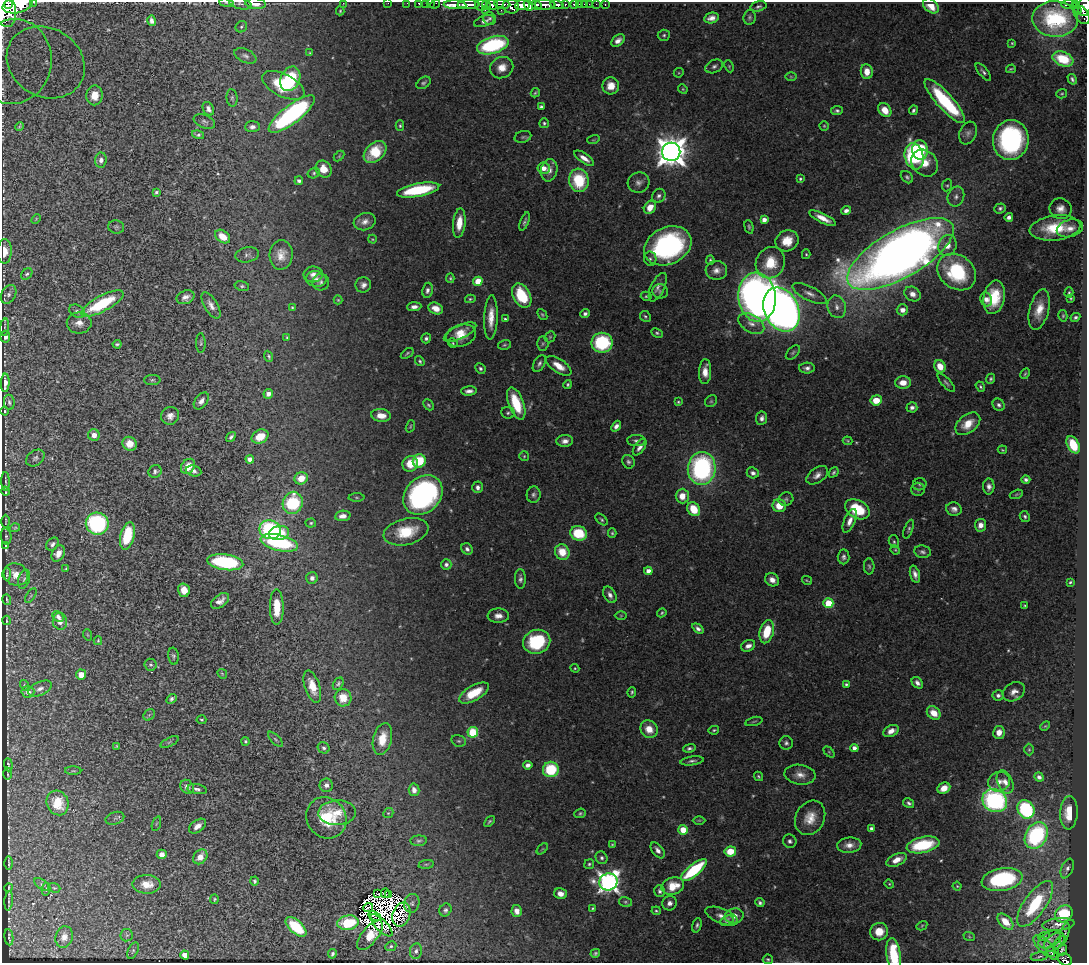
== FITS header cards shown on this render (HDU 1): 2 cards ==
NAXIS1  =                 1085
NAXIS2  =                  961

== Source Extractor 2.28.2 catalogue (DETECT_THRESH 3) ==
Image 1085 x 961 px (HDU 1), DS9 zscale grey, 1 PNG px = 1 image px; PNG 1089 x 965 px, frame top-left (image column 1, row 961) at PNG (2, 2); each listed source drawn as its Kron ellipse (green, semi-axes under 4 px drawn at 4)
Background 0.494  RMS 0.02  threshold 0.0586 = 3 sigma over >= 5 px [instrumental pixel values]
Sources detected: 571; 12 with non-positive FLUX_AUTO (blend fragments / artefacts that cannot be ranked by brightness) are neither listed nor drawn; of the other 559, the 500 brightest by FLUX_AUTO listed and drawn (59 fainter detections omitted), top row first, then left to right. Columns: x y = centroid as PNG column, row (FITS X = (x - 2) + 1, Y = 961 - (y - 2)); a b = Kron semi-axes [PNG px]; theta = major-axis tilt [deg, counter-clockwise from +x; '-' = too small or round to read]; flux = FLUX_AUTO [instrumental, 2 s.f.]
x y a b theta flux
34 2 3 2 - 47
8 3 2 2 - 170
226 3 7 3 -9 2
240 3 11 5 -13 4.4
343 3 2 2 - 78
388 3 2 2 - 7.4
407 3 2 2 - 6.8
419 3 3 3 - 23
425 3 2 2 - 11
431 3 3 2 - 11
256 4 10 5 -7 13
435 4 5 2 - 16
502 4 8 3 -7 270
565 4 3 3 - 76
574 4 4 3 - 60
579 4 2 2 - 5.7
584 4 2 2 - 5.8
589 4 2 2 - 4
596 4 2 2 - 6.5
605 4 3 2 - 9.6
18 5 15 8 13 3400
455 5 11 4 -4 830
468 5 11 3 1 930
481 5 6 5 - 170
486 5 5 3 - 110
492 5 6 5 - 410
522 5 7 5 8 1100
528 5 5 3 - 490
537 5 5 3 - 370
545 5 10 5 -3 790
557 5 7 4 -8 260
1069 5 8 3 0 190
1075 5 3 3 - 100
511 6 8 7 - 630
758 6 8 5 13 2.9
931 6 9 6 -41 18
1085 6 10 6 77 420
485 9 3 3 - 97
1077 9 6 3 -62 100
5 10 18 10 -79 4300
501 10 2 2 - 14
340 11 4 3 - 1.7
1082 15 10 6 -55 270
750 17 7 6 - 2.9
490 18 6 6 - 3.5
711 18 7 5 13 8.1
1055 19 23 18 -3 85
151 21 5 4 - 5.7
484 21 10 5 18 5.6
241 27 6 5 - 2.5
664 35 6 5 - 2.5
618 41 7 5 39 7.7
1012 43 4 4 - 1.6
493 45 16 8 16 150
310 53 3 3 - 1.7
245 56 12 6 -25 5.2
1063 59 11 7 -21 45
13 61 42 38 80 130
46 62 40 34 -31 110
714 66 9 6 25 4.7
729 66 6 4 -66 1.6
502 68 12 10 29 16
1011 69 5 2 - 1.7
867 72 7 6 - 15
983 72 11 4 -51 3.8
679 73 5 4 - 1.4
791 77 6 4 -1 1.8
290 79 13 9 65 120
1072 79 5 4 - 3
424 83 8 5 35 3.1
283 85 23 11 -27 52
611 86 8 8 - 17
683 89 5 4 - 1.6
535 93 5 3 - 2.1
1062 94 5 4 - 1.8
95 95 10 8 87 18
232 98 9 5 -84 3.1
945 101 29 8 -48 120
541 107 4 3 - 3
208 109 7 5 -65 5.4
885 110 7 6 - 19
913 110 5 3 - 3.1
837 111 6 4 8 3
292 114 28 9 38 260
204 122 11 6 -22 4.2
544 123 5 5 - 2.4
19 126 4 2 - 1.4
400 126 5 4 - 2.3
824 126 5 4 - 1.6
252 127 7 5 3 5.6
968 133 12 8 69 6
198 135 6 3 -14 2.9
523 137 8 6 15 2.9
593 140 6 4 17 1.5
1011 140 20 18 81 250
920 150 9 8 - 57
375 152 13 9 43 49
671 152 9 9 - 2400
339 156 6 4 46 1.4
914 156 13 9 -76 150
584 158 11 5 -34 9.6
101 160 7 6 - 6.5
924 163 14 12 -47 28
544 168 6 6 - 11
324 169 9 8 - 18
549 170 11 8 78 9.7
314 173 6 5 - 2.5
907 177 7 5 -45 2.7
800 179 3 3 - 2.1
579 180 12 10 -81 69
299 181 4 4 - 3.1
639 183 11 10 - 7.6
947 185 6 5 - 2.2
418 190 21 6 11 94
156 192 4 3 - 2.3
659 196 7 6 - 4.5
956 197 10 8 68 6.1
650 207 7 5 53 14
1000 208 6 5 - 3.3
1061 209 11 10 - 11
846 210 5 4 - 5.6
1009 217 4 4 - 5.5
823 218 15 4 -27 14
36 219 5 3 - 1.3
764 220 4 4 - 8.5
365 222 11 8 16 9.3
524 222 10 4 69 3.4
459 223 14 6 83 22
116 227 8 6 -12 2.9
749 227 7 4 -75 2.5
1055 228 25 12 7 54
1070 228 13 8 15 11
223 237 8 5 -37 22
372 239 4 4 - 1.4
787 241 12 10 28 25
947 245 11 9 72 15
668 246 25 18 25 250
5 251 12 7 89 14
806 254 5 4 - 1.6
900 254 60 24 29 1800
247 255 12 7 10 4.9
281 255 15 11 85 16
650 259 7 6 - 3.2
710 260 4 4 - 2.5
770 263 16 14 60 39
716 270 11 9 -4 9.6
957 272 21 16 -39 120
27 274 6 4 48 2.7
313 274 9 8 - 7.8
450 278 5 4 - 1.9
316 279 10 8 -8 6.7
478 281 5 4 - 44
321 282 8 8 - 4.3
363 285 8 7 - 7.1
242 286 7 4 -13 2.6
658 287 15 7 65 7.3
427 290 7 5 81 4.9
660 291 8 7 - 3.5
1069 292 5 4 - 2.3
9 294 10 7 60 5.3
809 294 19 7 -26 10
912 294 8 7 - 9.9
522 296 13 8 -61 65
646 296 5 4 - 2
186 297 9 6 23 7.4
757 297 24 19 -84 1100
994 297 17 10 79 45
1071 298 3 3 - 1.9
470 299 5 4 - 1.8
986 299 7 5 -68 7.8
338 300 4 4 - 1.6
102 303 23 7 28 90
211 305 15 6 -60 9
292 307 3 3 - 1.4
414 307 7 4 4 6.8
837 307 11 9 -75 10
436 308 7 5 -22 14
781 309 23 17 -65 1300
902 310 5 5 - 11
1039 310 21 9 76 24
77 311 8 6 -28 4.2
585 314 5 4 - 3.6
542 315 6 4 -49 2
645 316 6 5 - 2.4
1063 316 6 4 -78 1.9
491 317 22 6 88 20
1075 317 5 4 - 3.4
505 319 4 3 - 2.2
79 323 12 10 0 12
751 323 14 8 -31 12
5 327 9 2 85 2.3
460 332 18 6 25 16
657 333 6 4 -26 2.1
461 335 15 11 17 20
5 337 6 5 - 6.6
287 337 4 3 - 1.5
550 337 6 5 - 1.9
426 338 5 4 - 3.3
201 343 10 4 -89 2.6
453 343 5 4 - 1.6
602 343 11 10 - 96
117 344 4 3 - 2.2
543 344 7 5 87 2.6
504 345 6 4 16 2.3
793 352 8 5 44 2.7
407 353 7 3 35 2.1
269 356 6 3 -67 2.2
420 361 5 4 - 2.3
539 363 9 5 60 4.2
559 366 14 6 -34 17
940 366 6 5 - 20
807 368 8 5 2 5.3
480 369 5 5 - 2.9
705 372 12 6 87 14
1025 374 6 3 62 1.9
991 379 5 4 - 2.3
152 380 8 5 2 2.7
5 383 9 4 87 7.6
903 383 8 6 1 15
946 383 12 4 -47 3.2
568 384 4 4 - 2
980 387 5 4 - 2.1
469 391 8 4 4 6.1
268 394 5 4 - 6.1
876 400 6 5 - 25
201 401 9 6 53 6.6
711 401 6 5 - 2.6
9 402 7 5 -81 2.8
678 402 3 3 - 1.6
516 403 17 7 -70 52
428 405 6 4 -48 2.4
999 405 6 5 - 3.9
912 407 5 5 - 4.6
5 411 4 3 - 1.4
508 413 7 5 -7 3.1
381 415 10 6 -9 17
170 416 9 8 - 8.3
762 418 7 5 82 5.2
968 424 14 9 38 25
410 426 6 4 71 1.7
616 426 6 4 52 5.6
94 435 6 5 - 8.4
231 437 5 3 - 3.6
260 437 9 6 26 22
565 441 8 6 4 7.6
636 441 9 5 -2 4.3
847 441 5 4 - 1.6
130 444 7 6 - 16
1073 445 9 5 -62 52
640 447 9 5 56 6.6
1002 450 5 3 - 1.3
524 456 5 5 - 1.7
35 458 10 7 37 4.2
250 459 4 4 - 9.4
419 461 7 6 - 52
628 462 7 6 - 3.5
410 464 8 7 - 28
188 466 8 6 53 20
702 468 16 14 86 250
155 471 7 6 - 3.8
194 471 8 5 -12 6.3
834 472 5 4 - 2.5
753 473 6 5 - 4.7
817 475 12 7 36 8.4
301 478 7 6 - 21
1026 480 4 4 - 3.9
6 482 9 2 -88 2.5
920 484 7 6 - 3.1
989 486 8 6 90 5.9
478 487 6 5 - 5.6
918 489 6 6 - 3.4
6 491 4 2 - 1.6
1016 494 7 4 20 1.8
423 495 22 17 45 300
534 495 8 7 - 4.2
682 496 7 6 - 17
357 497 8 4 -1 1.8
786 499 7 6 - 3.2
293 503 11 10 - 88
779 506 7 6 - 24
694 509 7 6 - 35
857 509 13 9 -29 58
954 509 8 6 -16 6.2
343 516 8 5 6 9.1
1025 516 6 4 -65 2.8
602 519 7 4 -43 2.3
6 521 6 2 -88 1.5
850 521 12 5 66 9.6
311 523 5 4 - 2.1
97 524 11 11 - 160
980 525 6 5 - 9.1
15 528 5 4 - 2.1
909 529 10 4 70 2.8
270 530 11 9 -19 150
406 532 23 13 13 49
279 533 10 7 8 34
579 533 8 7 - 48
612 533 5 3 - 1.9
127 536 14 7 76 62
6 537 8 5 -83 2.4
894 542 6 5 - 2.3
279 543 19 8 -13 140
52 544 7 5 49 4
6 545 3 3 - 1.6
467 549 6 5 - 4.5
895 550 5 4 - 1.5
562 552 8 7 - 27
922 552 8 6 -11 3.9
58 553 8 6 59 10
844 557 7 6 - 4.2
225 562 18 8 -7 150
446 565 5 5 - 4
869 566 8 5 -87 2.7
66 569 4 2 - 1.4
648 571 4 4 - 12
7 574 6 3 89 1.8
16 574 12 11 - 15
915 574 9 4 -74 7.1
312 578 6 6 - 5.9
24 579 10 5 73 4.1
520 579 10 5 -88 4.4
772 580 7 6 - 9.1
807 580 5 2 - 1.6
1070 582 3 3 - 2
184 590 7 6 - 16
610 595 9 5 -61 6.6
31 596 8 4 58 1.8
7 600 5 2 - 1.7
220 601 10 6 36 9.4
828 603 5 5 - 67
1025 605 3 2 - 1.4
277 607 18 7 -89 35
662 613 5 4 - 1.8
621 615 6 4 0 1.7
498 616 10 7 -1 9.8
58 617 6 5 - 4.9
7 620 4 2 - 1.3
60 621 8 7 - 12
698 629 6 4 -37 4.7
767 632 12 7 75 43
88 635 6 3 -70 1.4
98 641 4 3 - 1.7
537 642 14 11 20 98
748 646 7 5 26 7.5
173 656 8 5 -83 2.8
151 665 6 6 - 2.9
575 668 4 4 - 1.6
222 674 5 4 - 1.6
81 675 5 5 - 17
917 683 6 5 - 6.1
338 684 7 5 55 3
846 684 4 3 - 2.5
24 685 5 3 - 1.4
312 686 17 7 -72 21
40 689 12 6 25 8
28 692 6 6 - 9.1
632 692 5 3 - 2.1
1014 692 12 9 30 9.4
474 693 16 7 30 40
998 695 5 5 - 4.2
343 698 8 8 - 22
172 699 5 4 - 3.4
934 713 7 6 - 19
149 715 6 5 - 2.6
201 720 5 3 - 1.4
754 721 9 3 15 1.6
1045 726 5 3 - 1.5
649 729 9 8 - 19
714 730 5 3 - 1.9
891 731 8 5 26 10
473 732 5 5 - 97
999 732 6 6 - 13
275 739 10 4 -45 2.9
382 739 16 9 77 26
246 741 4 4 - 2.1
459 741 7 5 -15 2.6
169 742 10 4 27 2.5
786 743 7 6 - 3.8
117 746 4 3 - 1.8
324 748 6 5 - 3.6
689 748 6 4 13 3
854 748 4 4 - 7.7
1029 750 6 5 - 1.9
829 752 6 4 -45 1.5
692 761 12 4 9 3.9
8 765 7 2 -86 2.2
528 765 4 4 - 5.5
551 769 8 7 - 68
73 771 8 3 0 1.8
8 774 6 2 88 1.8
800 775 15 10 -9 13
758 776 5 4 - 2
1039 777 5 4 - 4.7
999 782 11 9 20 10
1005 782 12 7 -67 9.6
326 785 7 6 - 5.4
187 787 8 6 -52 8.1
944 788 7 5 25 15
197 789 10 5 -9 4.6
414 790 6 5 - 7.9
995 801 13 11 -32 260
58 803 12 10 -65 37
909 803 6 4 -31 3.5
1026 809 9 8 - 140
337 813 19 12 1 25
388 813 5 4 - 1.6
580 813 6 4 22 2.1
1069 813 17 8 87 30
115 818 10 6 17 3.7
326 818 21 19 -52 55
810 818 18 14 62 24
699 820 6 4 0 2
489 821 6 3 51 2.3
156 824 8 3 71 1.4
197 826 9 6 36 10
871 828 4 3 - 3
683 830 5 5 - 24
1036 835 14 10 60 180
419 841 8 5 3 3.2
790 841 7 6 - 4.4
612 845 4 3 - 1.6
849 845 12 7 5 11
923 845 17 8 12 79
542 849 7 3 45 1.5
658 850 9 5 -53 7.3
730 851 6 5 - 28
162 854 5 4 - 9.5
200 857 8 6 50 16
602 858 6 5 - 3.6
897 860 11 6 25 14
9 863 6 2 -88 2.1
426 864 7 4 7 1.6
589 864 5 5 - 2.2
1067 869 10 5 67 5
694 870 16 6 39 110
1002 880 21 11 10 160
255 881 4 4 - 2.3
608 882 9 8 - 810
42 884 9 4 -33 2.9
147 884 14 9 -1 21
889 884 5 4 - 1.5
673 886 11 8 16 32
957 886 4 4 - 1.5
9 888 4 2 - 1.3
54 888 6 4 -19 1.8
46 889 6 4 78 1.9
659 891 6 5 - 3.4
385 893 5 2 - 2
377 894 4 2 - 1.7
560 894 6 5 - 9.2
388 895 4 2 - 3.1
214 899 5 4 - 1.8
9 901 9 3 85 2
626 902 6 5 - 2.3
412 903 9 7 76 3.8
669 903 7 7 - 7
760 903 4 4 - 3.2
1035 904 27 11 55 97
368 908 5 2 - 1.3
592 908 3 3 - 1.6
445 910 7 5 56 3.7
517 911 6 5 - 8.9
656 911 4 4 - 1.9
1064 914 9 8 - 58
401 915 12 8 71 6.6
375 916 6 3 -25 3.3
722 916 17 7 -22 11
734 916 9 7 8 12
727 921 7 5 25 3.2
1005 922 10 5 -46 22
348 923 10 7 7 60
1058 924 16 6 6 6.9
381 925 14 6 -45 2.8
697 925 7 4 74 3
922 926 6 4 31 1.5
296 927 13 6 -42 68
879 932 9 8 - 22
1065 933 11 3 74 2.5
127 935 6 6 - 2.8
370 935 18 8 51 15
969 936 6 3 -21 1.3
1044 936 6 3 19 1.5
9 937 8 2 -83 2.1
64 937 11 8 74 11
1050 940 12 7 30 4.8
1054 942 12 8 39 7.4
1060 942 8 4 43 2.6
391 946 5 4 - 2.2
1044 946 14 6 -45 8
1062 950 6 3 75 2.9
133 951 9 5 66 3
416 951 8 6 80 3.9
595 953 5 4 - 2.6
1052 953 7 4 -55 5.1
332 954 5 3 - 3
185 955 4 4 - 19
894 955 17 7 -82 67
1040 956 9 3 10 2.1
768 959 5 4 - 2.1
1065 960 7 6 - 140
At the frame edge (FLAGS 8, measured only in part): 19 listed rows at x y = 34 2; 8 3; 226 3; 240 3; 343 3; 388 3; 407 3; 419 3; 425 3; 431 3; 256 4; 435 4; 18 5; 1085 6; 5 10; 13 61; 5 251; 894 955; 1065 960
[59 fainter detections neither listed nor drawn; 12 non-positive-flux detections neither listed nor drawn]